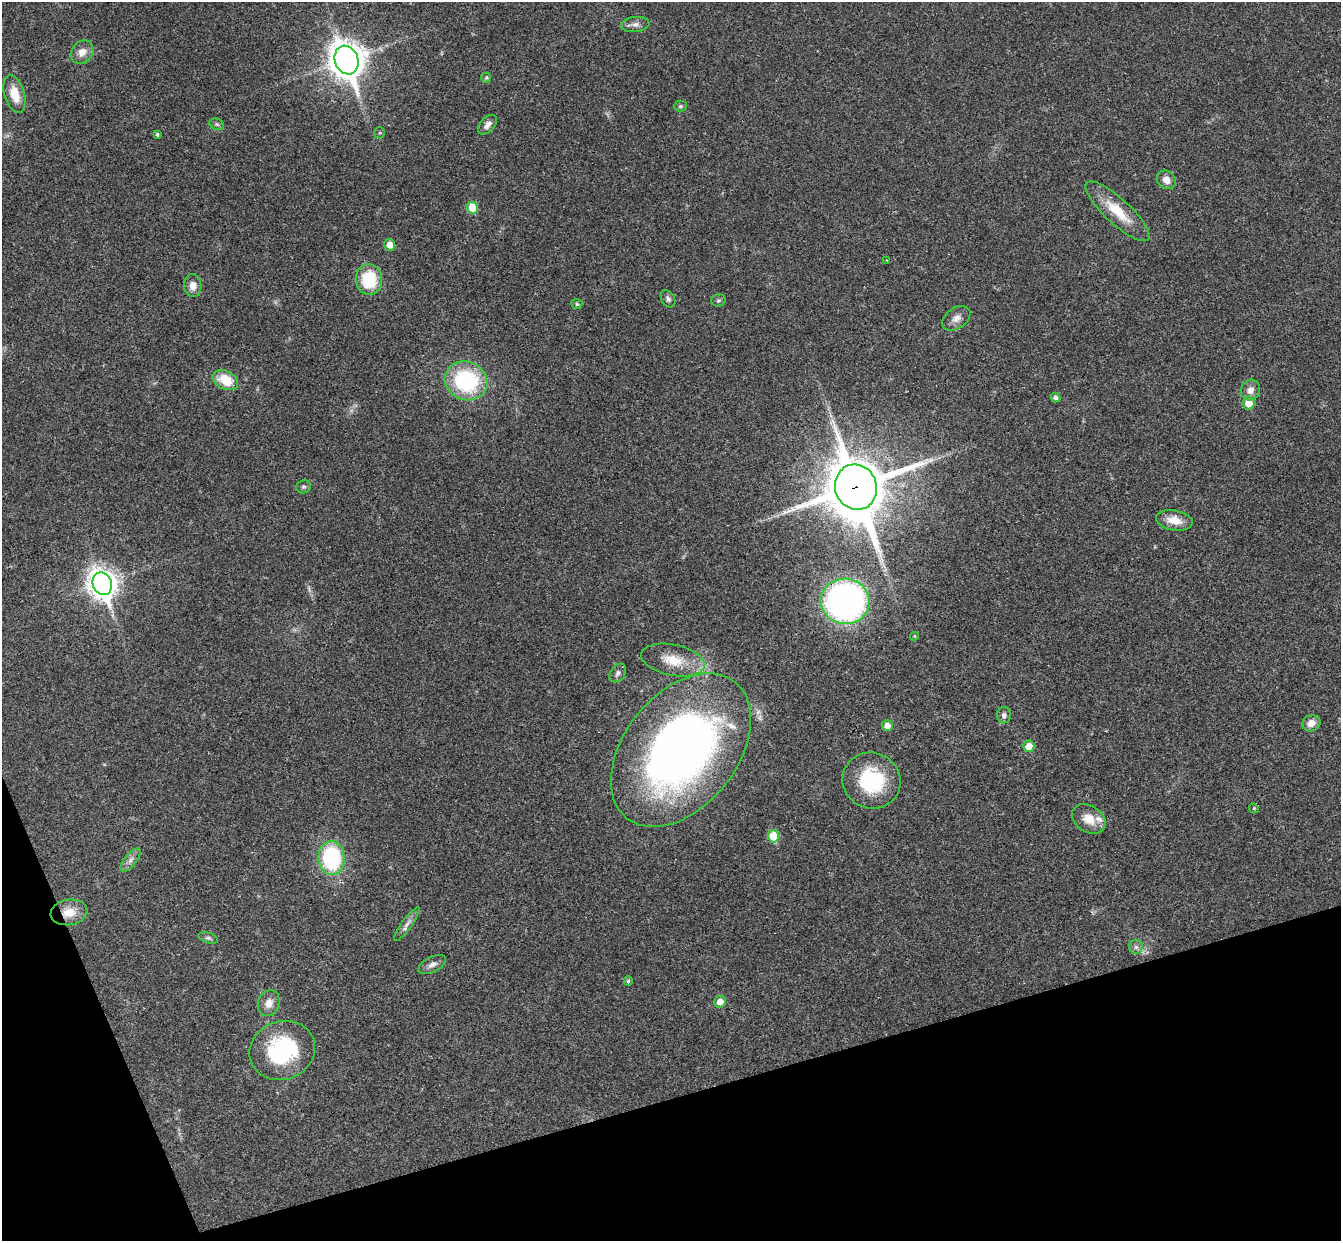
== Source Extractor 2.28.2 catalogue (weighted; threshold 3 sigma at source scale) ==
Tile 14 of 4 x 4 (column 2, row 4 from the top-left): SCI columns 1397-2735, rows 295-1533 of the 5468 x 5422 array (HDU 1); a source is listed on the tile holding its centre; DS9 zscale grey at full resolution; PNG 1343 x 1243 px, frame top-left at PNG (2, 2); each listed source drawn as its Kron ellipse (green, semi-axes under 4 px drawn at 4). Shown black and unused: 15% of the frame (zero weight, under 3 of 4 exposures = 6% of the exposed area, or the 3 px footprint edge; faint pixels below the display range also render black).
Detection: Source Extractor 2.28.2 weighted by HDU 2 'WHT'; one run over the whole footprint, this tile lists its part. Background 0.0399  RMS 0.0027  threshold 0.0121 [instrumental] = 3 sigma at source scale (4.5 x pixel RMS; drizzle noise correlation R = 1.50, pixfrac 1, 0.05/0.05 arcsec/px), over >= 5 px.
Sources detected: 58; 1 too faint to see at this stretch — neither listed nor drawn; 3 inside a brighter listed object's ellipse — not listed separately; the other 54 listed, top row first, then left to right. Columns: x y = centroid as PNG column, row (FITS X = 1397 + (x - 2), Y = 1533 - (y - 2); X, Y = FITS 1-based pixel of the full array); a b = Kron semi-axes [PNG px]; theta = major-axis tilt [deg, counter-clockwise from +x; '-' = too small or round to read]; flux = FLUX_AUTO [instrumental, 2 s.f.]
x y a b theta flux
635 24 14 7 5 1.5
82 52 12 10 48 2.6
346 60 15 11 -69 510
486 77 5 5 - 0.34
15 94 19 10 -73 5.2
680 106 6 5 - 0.5
217 124 7 5 -21 0.59
488 125 12 7 47 1.5
380 133 5 5 - 0.37
157 134 3 3 - 0.51
1166 180 10 8 -41 2.2
472 208 6 5 - 7.3
1117 211 42 12 -43 8.7
390 245 6 5 - 2.5
886 260 3 2 - 0.15
369 279 15 13 88 13
193 285 11 8 -87 2.3
668 299 9 6 -59 0.83
718 300 7 6 - 0.55
577 304 5 5 - 0.49
956 318 15 10 35 2.1
225 380 13 9 -26 6.9
466 381 22 19 -23 27
1250 390 10 9 - 2
1055 398 5 5 - 0.99
1248 403 6 6 - 4.5
303 487 7 6 - 0.59
856 487 23 21 -69 1800
1174 520 18 10 -10 4.1
102 584 11 9 -67 320
845 601 24 22 -10 110
914 636 4 4 - 0.34
673 660 32 15 -12 7.1
618 673 10 7 54 1
1004 715 8 7 - 0.95
1311 723 9 8 - 2.4
887 726 5 5 - 2.2
1029 746 5 5 - 3.5
681 750 87 56 51 170
872 781 29 28 - 20
1254 808 5 4 - 0.3
1089 819 18 13 -33 4.5
773 836 6 5 - 8.9
331 858 17 13 -87 28
131 860 14 6 51 1.3
69 912 18 12 9 4.9
407 924 20 5 54 1.5
208 938 10 5 -18 0.66
1136 947 7 7 - 0.83
432 964 15 7 27 1.4
628 981 4 4 - 0.48
720 1002 6 6 - 2.7
269 1003 13 10 70 2.6
282 1050 33 29 21 27
Overlapping masked pixels (flux is a lower limit): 4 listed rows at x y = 856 487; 845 601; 681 750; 69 912